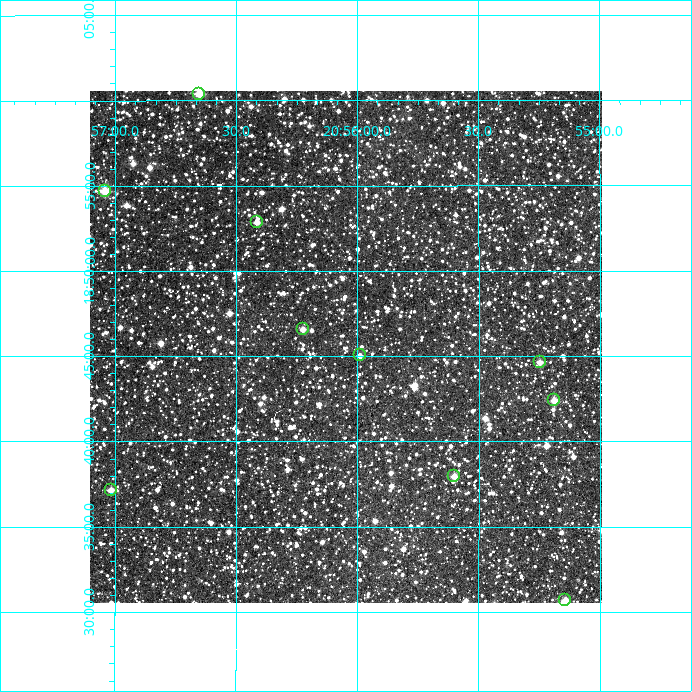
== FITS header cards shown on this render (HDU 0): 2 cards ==
NAXIS1  =                  512
NAXIS2  =                  512

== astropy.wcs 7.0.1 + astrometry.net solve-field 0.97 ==
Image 512 x 512 px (HDU 0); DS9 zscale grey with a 90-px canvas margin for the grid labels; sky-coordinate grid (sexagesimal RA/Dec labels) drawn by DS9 from the SOLVED WCS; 10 Tycho-2 reference stars matched to detected sources circled (green)
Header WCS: RA---TAN/DEC--TAN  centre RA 20:56:03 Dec +18:46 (314.01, +18.76 deg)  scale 3.52 arcsec/px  FOV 30.0' x 30.0'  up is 0 deg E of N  parity normal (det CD < 0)
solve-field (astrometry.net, Tycho-2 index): VERIFIED the header's WCS against the Tycho-2 star catalogue (10 matches, 0 conflicts) and refined it, rather than solving blind
Solved WCS: RA---TAN-SIP/DEC--TAN-SIP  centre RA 20:56:03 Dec +18:46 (314.01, +18.76 deg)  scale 3.52 arcsec/px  FOV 30.0' x 30.0'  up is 0 deg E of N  parity normal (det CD < 0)
The solver's refit moves the header's centre by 1.7 arcsec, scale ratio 1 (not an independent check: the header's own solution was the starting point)
Tycho-2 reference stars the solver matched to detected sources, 10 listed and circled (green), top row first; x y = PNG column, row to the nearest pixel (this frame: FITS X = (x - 90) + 1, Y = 512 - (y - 91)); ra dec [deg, ICRS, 3 dp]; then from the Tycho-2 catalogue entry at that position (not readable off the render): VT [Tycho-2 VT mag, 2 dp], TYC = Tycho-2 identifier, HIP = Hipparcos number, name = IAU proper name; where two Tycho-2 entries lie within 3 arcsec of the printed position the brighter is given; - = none
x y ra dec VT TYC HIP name
199 94 314.163 +19.007 10.12 1656-1866-1 103378 -
105 191 314.261 +18.911 10.40 1656-2031-1 - -
257 222 314.104 +18.881 11.44 1656-2053-1 - -
303 329 314.056 +18.776 11.11 1656-742-1 - -
360 355 313.997 +18.751 12.56 1655-141-1 - -
540 362 313.812 +18.744 11.99 1651-79-1 - -
554 400 313.797 +18.707 11.52 1651-1308-1 - -
454 476 313.900 +18.633 11.42 1651-111-1 - -
111 490 314.254 +18.619 11.32 1652-1686-1 - -
565 600 313.786 +18.512 11.33 1651-1231-1 - -